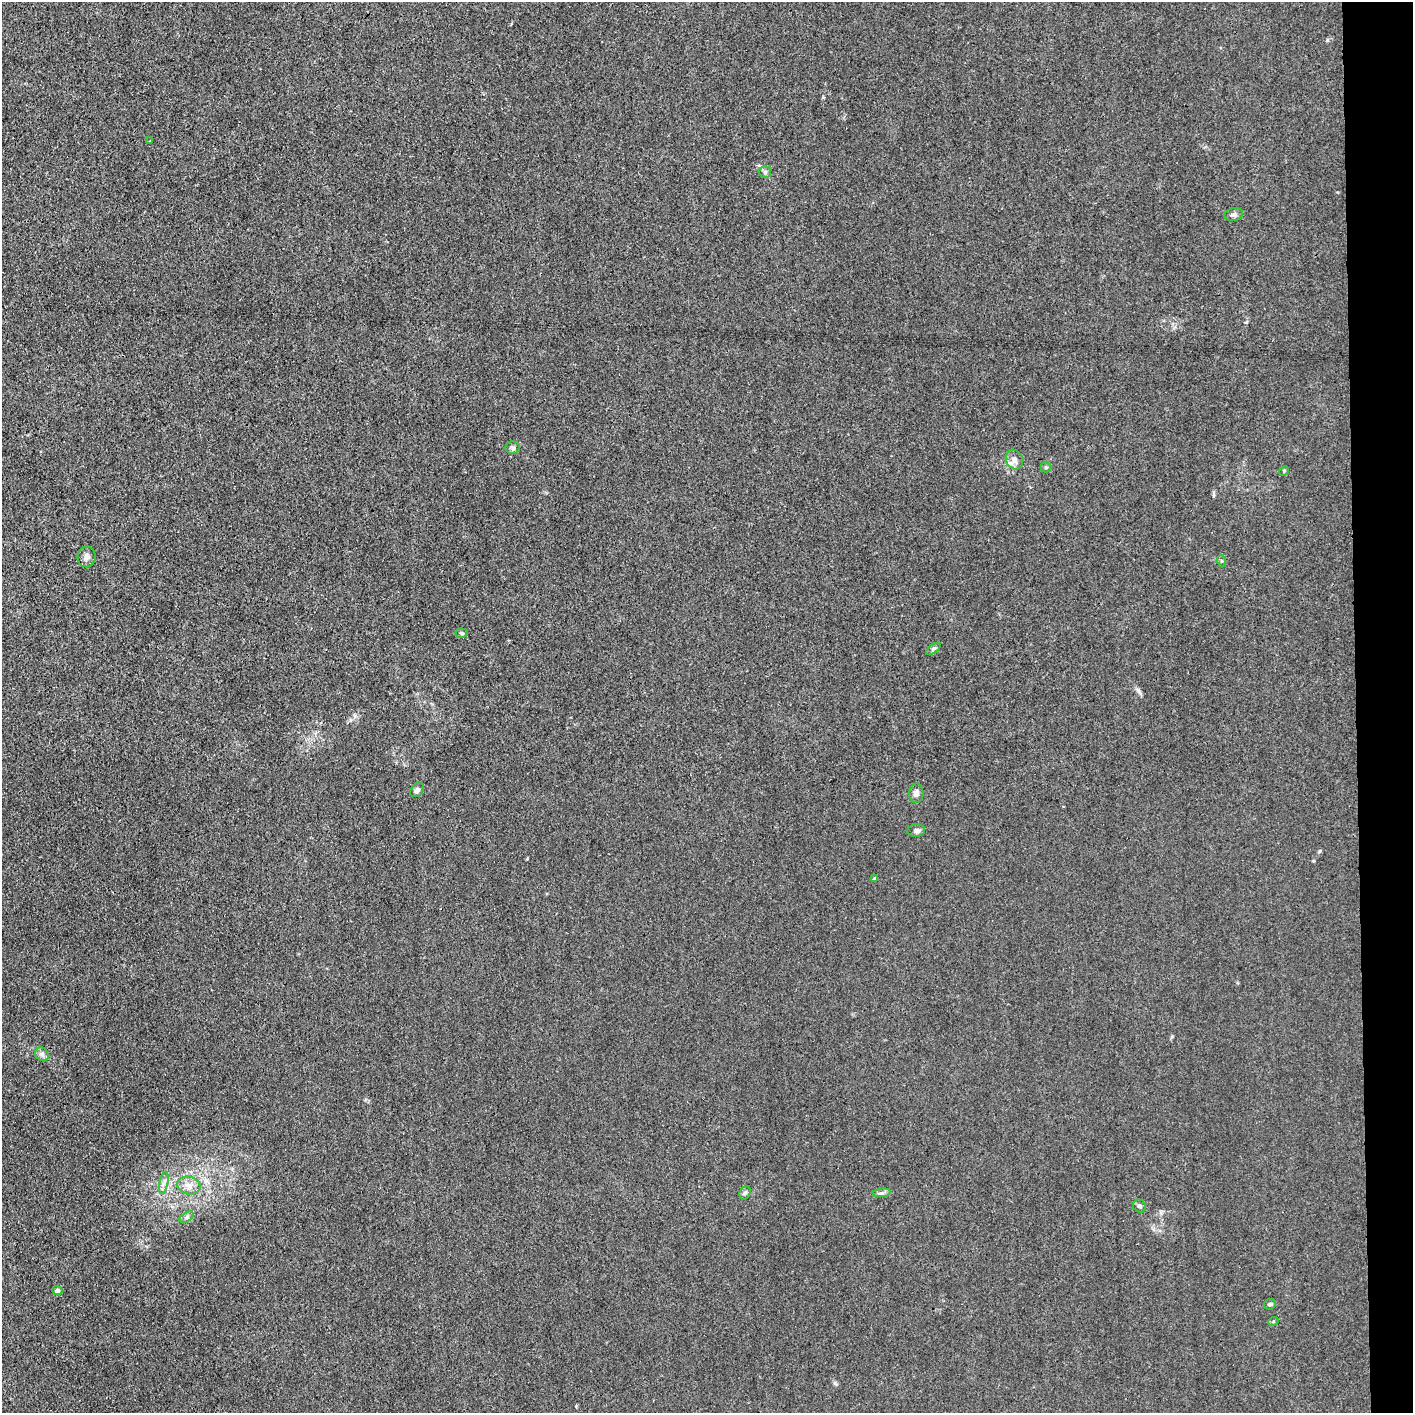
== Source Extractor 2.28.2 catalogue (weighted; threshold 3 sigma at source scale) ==
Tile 6 of 3 x 3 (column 3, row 2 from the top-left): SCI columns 2834-4244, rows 1412-2822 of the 4257 x 4233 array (HDU 1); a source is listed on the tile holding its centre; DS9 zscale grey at full resolution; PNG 1415 x 1415 px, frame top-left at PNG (2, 2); each listed source drawn as its Kron ellipse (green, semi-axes under 4 px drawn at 4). Shown black and unused: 4% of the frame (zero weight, under 3 of 4 exposures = <1% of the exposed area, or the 3 px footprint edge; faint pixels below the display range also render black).
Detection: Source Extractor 2.28.2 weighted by HDU 2 'WHT'; one run over the whole footprint, this tile lists its part. Background 0.0296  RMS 0.0053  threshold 0.0237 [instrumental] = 3 sigma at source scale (4.5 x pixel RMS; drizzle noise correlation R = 1.50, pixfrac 1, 0.05/0.05 arcsec/px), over >= 5 px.
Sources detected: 25; all 25 listed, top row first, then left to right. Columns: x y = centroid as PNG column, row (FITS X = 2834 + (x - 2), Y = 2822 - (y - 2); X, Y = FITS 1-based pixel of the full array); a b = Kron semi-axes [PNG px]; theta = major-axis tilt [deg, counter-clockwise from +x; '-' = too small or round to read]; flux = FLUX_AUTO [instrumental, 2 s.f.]
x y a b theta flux
150 141 3 3 - 0.4
765 172 6 6 - 1.1
1234 215 9 6 14 1.5
513 448 7 6 - 1.3
1014 460 10 8 -64 3.4
1046 467 5 5 - 0.68
1284 471 5 4 - 0.58
86 557 10 9 - 2.7
1222 561 6 3 -70 0.62
462 633 6 4 -6 0.95
933 649 8 4 36 1
417 790 8 6 47 1.4
916 793 10 7 89 2
916 831 9 6 5 1.8
874 879 4 3 - 0.81
42 1054 7 6 - 1.6
164 1183 11 3 79 1.7
189 1186 12 8 -14 4.2
745 1193 7 5 67 1
882 1193 9 3 5 1.1
1140 1206 7 6 - 1.2
187 1217 8 4 32 1.4
57 1290 5 4 - 1.7
1270 1304 6 5 - 1.2
1273 1322 5 3 - 0.52
Unlisted compact peaks at least as high as the median listed source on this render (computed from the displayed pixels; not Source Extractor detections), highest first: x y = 835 1383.